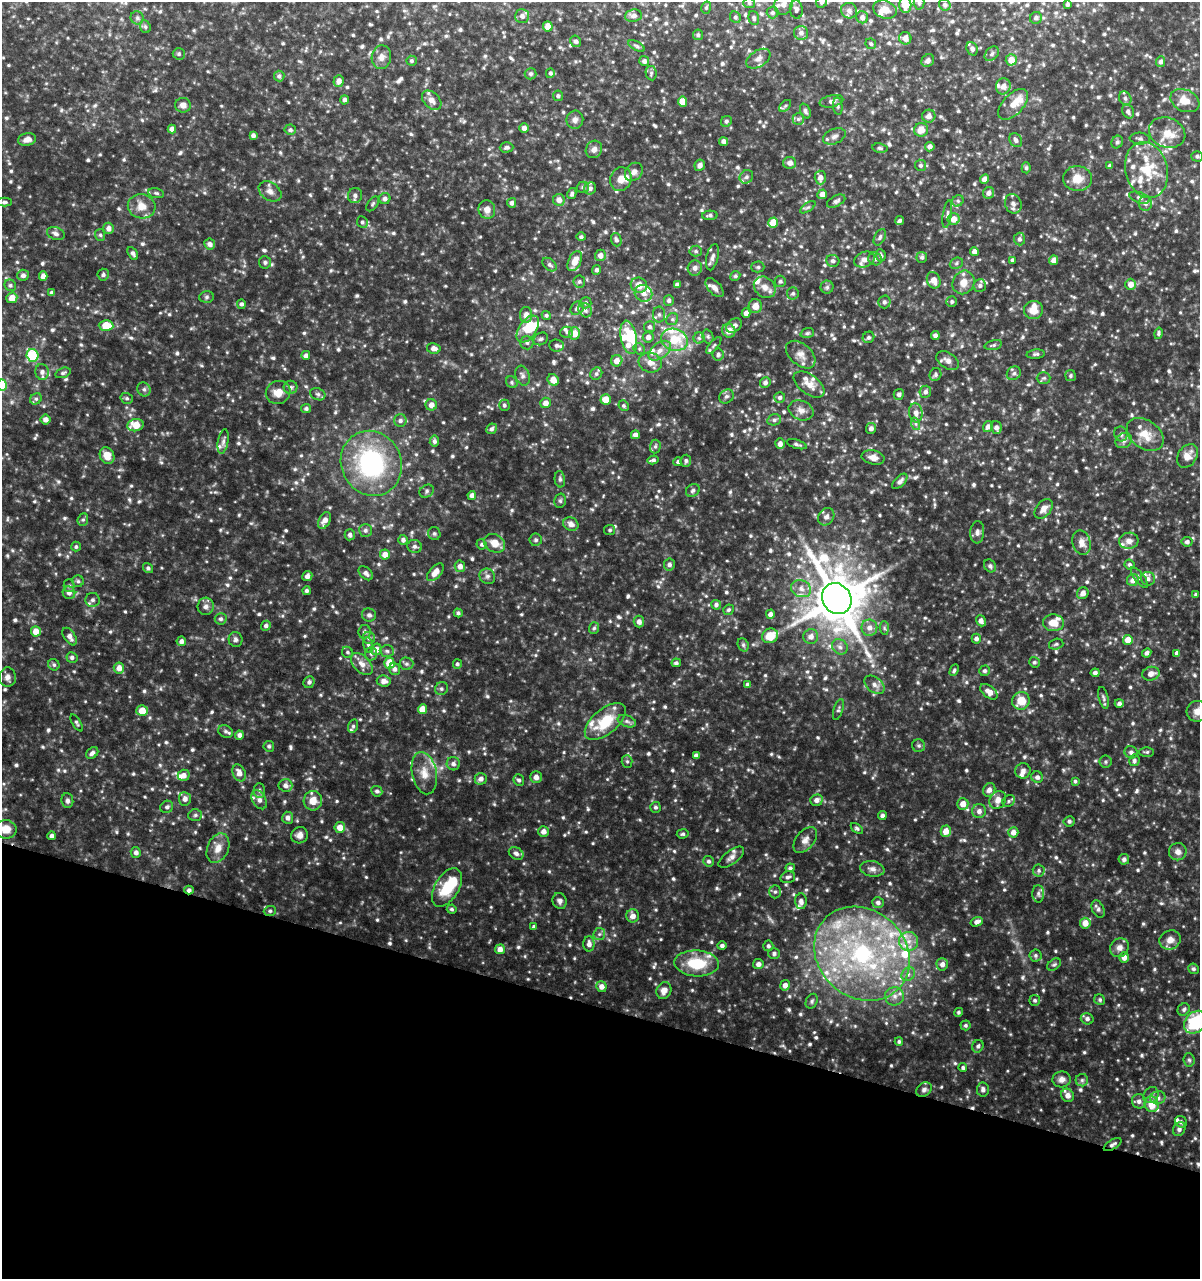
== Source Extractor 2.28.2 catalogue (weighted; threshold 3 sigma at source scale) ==
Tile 15 of 4 x 4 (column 3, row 4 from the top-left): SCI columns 2684-3881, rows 1-1277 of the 5302 x 5115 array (HDU 1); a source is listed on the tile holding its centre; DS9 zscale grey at full resolution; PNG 1202 x 1281 px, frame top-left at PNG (2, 2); each listed source drawn as its Kron ellipse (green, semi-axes under 4 px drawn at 4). Shown black and unused: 21% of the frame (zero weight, under 3 of 6 exposures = <1% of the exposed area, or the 3 px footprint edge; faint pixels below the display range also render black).
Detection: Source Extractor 2.28.2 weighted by HDU 2 'WHT'; one run over the whole footprint, this tile lists its part. Background 0.0392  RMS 0.0047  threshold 0.0193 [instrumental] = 3 sigma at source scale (4.09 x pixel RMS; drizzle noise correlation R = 1.36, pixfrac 0.8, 0.0396/0.0396 arcsec/px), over >= 5 px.
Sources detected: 1097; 1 too faint to see at this stretch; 4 inside a brighter object's white glare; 3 cosmic-ray / hot-pixel residue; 1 long thin detection or spike segment (spike, bleed or trail) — neither listed nor drawn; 68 inside a brighter listed object's ellipse — not listed separately; of the other 1020, all 500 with FLUX_AUTO >= 0.785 (the completeness limit of this list) listed and drawn (520 fainter detections not listed), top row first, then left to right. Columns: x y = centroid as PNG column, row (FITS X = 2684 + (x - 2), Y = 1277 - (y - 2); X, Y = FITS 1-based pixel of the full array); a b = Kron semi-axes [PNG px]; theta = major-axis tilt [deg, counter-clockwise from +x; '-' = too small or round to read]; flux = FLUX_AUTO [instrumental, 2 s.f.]
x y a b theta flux
822 2 6 5 - 0.79
749 3 6 5 - 0.81
919 3 7 5 -87 0.93
784 4 11 9 70 2.5
1067 4 4 3 - 0.89
905 5 8 6 -88 7.5
945 5 6 5 - 1.1
706 8 6 5 - 0.79
796 9 9 6 -84 1.3
885 10 12 9 -18 3.9
849 11 8 7 - 1.4
772 12 6 6 - 0.94
522 16 7 7 - 1.8
633 16 8 6 8 1.8
735 17 6 5 - 0.93
862 17 6 6 - 1.7
137 18 7 6 - 1
754 18 7 5 -73 0.95
1036 18 6 6 - 1.4
548 26 5 5 - 3.4
145 27 7 5 -68 0.79
801 33 7 7 - 1.7
698 35 5 5 - 0.79
905 38 6 6 - 2.9
576 41 6 5 - 1.3
871 44 5 5 - 0.82
636 46 9 4 -28 0.86
972 49 7 5 -69 1.4
179 54 6 5 - 0.8
992 54 8 6 47 1.2
381 57 12 9 79 2.7
758 59 13 8 32 2.3
928 60 7 5 49 1.5
1011 60 5 5 - 5.3
412 61 5 5 - 0.84
644 61 5 5 - 1.4
1161 62 5 4 - 1.3
550 73 5 4 - 0.94
651 73 7 5 -81 0.91
530 74 6 5 - 1
279 76 5 5 - 1.3
339 81 6 5 - 2.4
1003 86 8 7 - 2.9
558 96 5 5 - 1
1125 98 7 6 - 1.4
344 100 4 4 - 1.4
432 100 11 7 -44 2.7
831 101 12 6 12 1.7
1185 101 15 10 -24 5.3
682 102 5 4 - 6.2
1013 104 19 10 47 5.4
183 105 8 7 - 2.2
785 106 7 4 45 0.85
838 106 9 4 -84 0.93
805 111 8 5 -68 0.97
1128 111 7 5 -62 1.4
929 116 7 6 - 2.3
798 119 6 5 - 0.9
575 120 9 8 - 2
726 121 5 5 - 0.99
524 128 4 4 - 1.8
172 129 4 4 - 2.4
290 130 5 5 - 1
921 130 7 6 - 5
1167 133 18 14 -21 6.9
253 135 4 4 - 1.3
834 136 12 7 23 1.9
1140 139 10 6 -4 1.2
27 140 9 6 12 2.4
1016 140 7 6 - 1.6
723 141 5 4 - 1.8
1117 142 6 5 - 1.1
507 147 7 5 2 1.1
930 147 5 4 - 1.9
880 148 8 4 -9 0.82
594 149 9 8 - 2.1
1197 156 5 5 - 0.97
790 163 6 6 - 2
700 165 6 5 - 1.7
920 165 5 5 - 0.92
1110 166 4 4 - 1.1
1026 168 5 4 - 0.83
1147 170 28 21 -75 16
634 172 10 8 47 2.1
746 177 7 6 - 1.1
820 177 7 5 -88 2
621 179 12 10 67 3.8
985 179 5 4 - 2.7
1077 179 14 12 -4 5.6
583 187 6 5 - 0.95
590 188 6 5 - 1.6
270 191 12 9 -36 2.5
156 193 8 5 -11 0.87
989 193 6 5 - 1.8
572 194 5 4 - 1.1
822 194 5 4 - 2.8
355 195 7 7 - 1.7
1139 198 11 5 -20 1.2
385 199 6 5 - 1.5
559 200 6 6 - 2.8
836 201 10 5 27 1.3
958 201 6 5 - 0.89
4 202 7 4 0 0.84
512 203 5 4 - 1.5
1145 203 7 6 - 1.8
373 204 8 5 54 0.84
1013 204 10 8 -71 1.9
142 206 14 12 -12 5
808 207 9 4 34 0.88
487 210 9 8 - 2.8
947 214 14 3 81 0.98
710 215 8 4 4 1.1
954 219 6 5 - 4.1
900 221 4 4 - 0.97
362 222 6 5 - 1
773 223 5 5 - 8
109 228 5 5 - 2.2
56 234 9 6 -20 1.5
100 235 6 5 - 0.79
581 237 4 4 - 0.97
880 237 9 5 62 1.1
1019 239 6 5 - 1.2
616 240 7 5 -72 1.3
210 244 5 5 - 1.9
696 251 6 5 - 0.79
974 251 4 4 - 2.3
133 253 7 4 -59 1.2
600 255 6 5 - 2.4
881 255 6 5 - 0.98
712 257 13 6 76 1.9
922 257 5 5 - 1
875 259 7 6 - 1.7
864 260 10 7 20 2.3
1012 260 4 4 - 1
1054 260 5 4 - 3.1
575 261 11 6 65 5.4
833 261 6 6 - 1.2
265 262 6 6 - 1.1
956 263 7 5 23 0.97
550 265 8 5 -39 1.1
758 267 6 5 - 0.88
695 268 7 7 - 1.7
597 270 5 4 - 1.2
23 275 5 5 - 1.5
103 275 6 5 - 1
43 276 4 4 - 2.5
735 276 5 4 - 0.84
934 280 8 6 -69 3.9
579 281 6 6 - 0.98
780 281 6 5 - 0.9
963 282 12 10 60 4.5
1131 284 5 5 - 3
10 285 6 5 - 0.97
639 285 8 7 - 4.6
677 285 4 4 - 1.7
980 285 6 6 - 1.2
765 287 12 9 -42 3.4
827 287 6 6 - 0.95
714 288 11 6 -47 2.2
51 292 4 4 - 0.79
643 293 9 8 - 2.7
793 293 6 6 - 0.88
207 297 7 5 3 0.94
12 298 5 5 - 3.9
669 300 5 5 - 1.1
952 301 5 5 - 0.85
884 302 6 6 - 1.1
586 303 6 5 - 0.99
241 304 5 4 - 1
755 306 7 6 - 3.7
577 308 7 6 - 1.3
585 310 8 6 -54 1.4
1033 310 9 9 - 4.3
746 313 4 4 - 2.5
659 314 8 6 90 1.3
526 315 8 6 -90 2.8
546 315 4 4 - 0.88
672 319 6 5 - 0.95
734 325 8 6 36 1.7
106 326 7 5 -4 10
650 327 5 5 - 1.1
528 329 15 8 54 15
729 331 7 6 - 4.3
567 332 6 6 - 1.1
575 333 6 5 - 4.5
807 333 7 5 18 0.8
1158 333 6 4 77 0.79
935 335 4 4 - 1.6
708 336 7 5 -70 0.88
629 337 17 8 -79 10
648 337 5 5 - 2
868 337 6 5 - 1
699 338 5 5 - 0.82
541 339 7 6 - 0.99
674 340 14 10 -19 12
527 343 7 6 - 1.1
557 345 7 6 - 1.4
714 345 10 4 50 0.99
993 345 9 4 15 0.9
434 348 7 5 -12 2.4
639 349 6 5 - 0.8
660 351 12 7 38 3.5
1036 354 9 4 5 0.96
33 355 6 6 - 25
306 355 4 4 - 1.5
718 355 6 5 - 1.2
801 355 17 10 -41 3.7
948 360 12 8 -32 2.3
617 361 6 5 - 3.3
650 363 12 10 -17 3.4
42 372 8 6 -82 2
63 373 8 5 18 0.89
1014 373 7 6 - 1.2
596 374 6 5 - 0.95
935 375 6 5 - 0.99
522 376 10 7 -73 1.8
1070 376 5 5 - 0.81
1044 378 7 5 2 0.87
553 380 6 5 - 4.3
512 382 6 5 - 0.86
765 382 5 5 - 1.4
809 384 18 9 -36 4.3
2 385 5 5 - 18
290 387 7 6 - 1.2
144 389 7 6 - 1.2
278 392 12 11 - 4.5
925 392 6 6 - 1.3
318 394 8 6 -21 1.4
899 394 5 5 - 1.2
726 396 8 6 41 1.2
780 397 5 5 - 1.1
127 398 6 5 - 0.85
36 399 6 5 - 0.99
606 399 5 5 - 5.6
545 403 5 5 - 2.6
431 405 5 5 - 2.7
504 405 5 5 - 0.97
624 406 5 5 - 0.81
306 408 5 4 - 0.97
801 410 13 9 -23 2.8
916 413 9 6 -83 2.7
46 419 5 5 - 2.4
774 420 7 5 15 1
400 421 6 6 - 1.4
916 424 6 4 -71 0.88
136 425 8 6 15 7.8
988 427 6 5 - 2
871 428 5 5 - 1.7
996 428 6 5 - 1.6
492 429 5 5 - 1.1
1121 434 7 6 - 1.3
1145 434 20 14 -36 7.3
635 435 4 4 - 1.7
1124 440 9 7 30 1.7
434 441 5 5 - 1.2
223 442 12 5 80 1.6
780 444 5 4 - 2
797 444 10 4 -17 1
655 446 7 5 87 0.92
107 456 9 7 -66 4.9
1187 456 13 9 56 3.9
873 457 11 7 -11 2.5
653 460 5 4 - 1.1
686 461 6 5 - 1
678 462 4 4 - 1
371 463 33 30 -64 57
560 479 8 5 -84 1.1
900 481 9 5 46 1.7
693 490 7 6 - 1.1
427 491 7 6 - 1.1
472 495 4 4 - 2
560 501 7 5 77 0.88
1044 509 11 7 50 2.9
826 517 9 7 55 1.9
83 520 6 5 - 0.83
325 520 9 5 64 3
571 524 8 6 -32 2.5
365 530 6 6 - 1.2
610 530 5 5 - 0.82
977 532 11 7 85 1.7
434 534 6 6 - 0.91
350 535 5 5 - 1.4
403 540 5 5 - 1.3
536 540 6 6 - 0.85
1129 541 10 8 9 2.6
1187 542 5 5 - 1.4
495 543 11 8 -33 4.9
1082 543 12 9 -74 3.3
481 544 5 5 - 0.81
415 546 7 6 - 1.3
76 547 5 4 - 0.82
385 555 5 5 - 3.4
669 564 6 5 - 1.4
1129 565 5 5 - 0.97
460 566 6 5 - 2.5
990 566 7 5 -53 1.1
148 568 5 4 - 0.93
435 572 10 5 48 4.3
366 573 8 5 -42 1.6
307 576 5 5 - 2.1
487 576 8 7 - 1.4
1139 578 12 5 -52 1.3
1148 579 7 6 - 1.5
1133 580 6 6 - 2.5
78 581 6 6 - 0.84
69 586 6 5 - 0.86
801 589 10 8 -22 3.2
306 591 4 4 - 1.1
69 593 6 6 - 2
1083 593 6 5 - 2.6
1196 594 4 4 - 0.88
837 599 16 14 -55 2200
93 600 7 7 - 1.3
716 605 5 4 - 1.2
206 606 8 8 - 1.9
728 610 6 5 - 0.8
458 613 4 4 - 0.83
770 614 4 4 - 1.7
369 615 7 6 - 1.4
221 619 6 5 - 1.1
639 621 6 5 - 1.9
981 621 6 4 -53 2.2
1053 623 10 8 -6 5.1
266 626 5 4 - 1.2
594 628 6 5 - 0.8
869 628 8 8 - 2.7
884 628 7 4 -88 0.82
36 631 5 5 - 4.7
364 632 7 6 - 1.1
770 636 8 7 - 7.2
811 636 7 7 - 2.3
70 637 10 5 -58 2.6
369 638 6 6 - 1.1
235 639 7 7 - 1.2
976 639 5 4 - 1.5
1128 640 5 5 - 5.4
181 641 5 4 - 1.6
1056 644 7 5 16 0.87
368 645 7 5 -80 0.89
743 645 7 5 -70 0.82
840 647 8 7 - 1.8
376 649 6 5 - 3.1
387 651 7 6 - 1.1
347 652 6 5 - 0.8
1147 653 5 4 - 1.4
1177 653 4 4 - 1.5
371 654 7 5 -89 1
72 657 5 5 - 1.3
1034 662 5 5 - 0.85
389 663 5 5 - 7.9
676 663 4 4 - 1
362 664 13 8 -46 3.4
406 664 7 6 - 1.1
457 664 5 4 - 0.98
54 665 6 5 - 0.91
119 668 5 5 - 3
395 669 6 5 - 1.5
954 670 6 4 63 0.85
985 671 5 5 - 1.1
1095 673 4 4 - 1.4
1151 674 9 6 16 2.5
8 677 9 8 - 2.2
384 681 7 5 -4 2.5
309 682 6 5 - 1.3
747 684 4 4 - 1.1
875 685 11 7 -40 2.2
441 689 7 6 - 1
989 692 10 6 -39 3.2
1103 698 11 4 -77 1
1021 701 9 8 - 6.9
1119 703 4 4 - 1.3
422 709 5 4 - 5.8
838 709 11 4 72 0.93
142 711 5 5 - 6.3
1197 711 10 10 - 3.2
627 721 9 5 -21 1.4
605 722 24 12 40 15
77 723 9 4 -57 0.83
353 726 7 5 74 0.79
226 731 7 6 - 1.1
239 735 4 4 - 1.6
269 746 5 5 - 0.82
919 746 6 6 - 1
1131 752 6 6 - 1.3
1147 752 7 5 1 0.81
92 753 7 5 39 1.5
696 756 4 4 - 1.6
1134 760 6 5 - 1.1
627 761 6 5 - 0.84
1106 762 6 6 - 0.84
453 764 6 6 - 1.5
1023 771 8 7 - 1.7
239 773 9 6 -66 3
424 773 21 12 -78 6.2
184 775 6 5 - 2.8
536 777 6 5 - 2.2
1037 777 6 5 - 1.5
481 779 6 5 - 2.1
519 780 6 5 - 1.1
1075 781 4 4 - 0.79
285 785 7 6 - 1.7
259 790 7 5 -90 1
989 790 7 6 - 2.2
377 791 5 5 - 1.1
185 799 7 6 - 2
259 800 10 6 -60 2.1
816 800 6 5 - 2.2
998 800 9 7 57 2.8
67 801 7 6 - 1.2
313 801 10 9 - 4.8
1009 801 7 5 47 0.85
963 804 6 5 - 3.8
167 807 6 6 - 1.2
655 807 5 5 - 0.96
979 811 7 7 - 1.9
195 815 7 6 - 0.9
882 815 4 4 - 1.4
288 818 6 5 - 1.8
1069 821 5 5 - 0.96
340 827 5 5 - 4.1
857 828 7 4 -37 0.83
6 829 10 9 - 5.5
543 831 5 5 - 2.5
946 831 6 5 - 4.1
1013 832 5 5 - 2.8
683 834 6 4 8 0.85
300 835 8 8 - 2.3
52 836 4 4 - 1.4
805 840 15 9 51 2.8
218 848 15 10 67 4.2
136 852 5 5 - 1.6
1178 852 9 8 - 2.3
516 853 8 6 -32 1.4
731 857 15 6 37 2.2
1124 859 5 5 - 1.3
709 861 5 5 - 1.1
790 868 4 4 - 0.92
872 869 12 7 -11 2.2
1039 870 6 6 - 1
788 877 7 5 15 1.2
447 887 21 12 59 14
189 890 4 4 - 1.3
775 892 6 5 - 0.93
1038 894 8 6 -89 1.4
560 901 8 7 - 1.6
801 901 8 5 -89 1.8
878 902 6 5 - 1.3
452 909 5 4 - 0.81
1098 909 9 6 -66 1.4
270 911 6 5 - 0.84
633 916 6 6 - 2.5
977 922 6 4 18 1.9
1085 923 5 5 - 4.7
534 926 4 4 - 0.8
599 934 6 6 - 0.99
1170 940 11 9 24 3.2
909 941 9 9 - 4
589 944 7 5 90 2.1
722 946 4 4 - 1.3
768 946 5 5 - 1.1
1119 948 10 8 46 2.4
500 949 5 5 - 2.8
774 953 5 5 - 1.2
862 954 51 43 -43 95
1035 955 6 6 - 1
1124 957 5 5 - 2.4
697 963 22 13 -3 15
758 964 5 5 - 1.9
942 964 6 5 - 2.2
1054 965 8 5 36 0.91
1193 969 5 5 - 1.1
908 974 7 6 - 1.5
785 985 5 5 - 2.7
601 987 5 5 - 2.6
664 990 9 7 63 3.2
895 996 9 9 - 3.2
1035 1000 5 5 - 0.88
1100 1000 6 5 - 0.86
812 1001 8 5 63 1
1184 1009 6 5 - 1
958 1012 4 4 - 0.82
1087 1019 6 5 - 1.3
1195 1022 13 10 45 24
965 1025 5 5 - 0.87
899 1041 4 4 - 0.84
978 1046 6 5 - 1.1
1189 1060 6 5 - 0.89
963 1068 4 4 - 0.89
1062 1079 9 8 - 2.2
1082 1080 6 6 - 1.1
983 1089 7 6 - 1.6
924 1090 8 6 35 1.5
1067 1095 7 6 - 2.5
1151 1095 8 7 - 1.6
1158 1098 7 6 - 1.8
1139 1101 7 7 - 1.8
1152 1104 8 7 - 6.7
1181 1122 6 5 - 1.3
1179 1129 7 6 - 1.8
1113 1144 10 4 31 1.3
Overlapping masked pixels (flux is a lower limit): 2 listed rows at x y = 189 890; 1113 1144
Isophote crosses this tile's border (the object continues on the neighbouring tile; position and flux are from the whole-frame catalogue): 8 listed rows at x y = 822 2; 919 3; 784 4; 905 5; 2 385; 1197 711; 6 829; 1195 1022